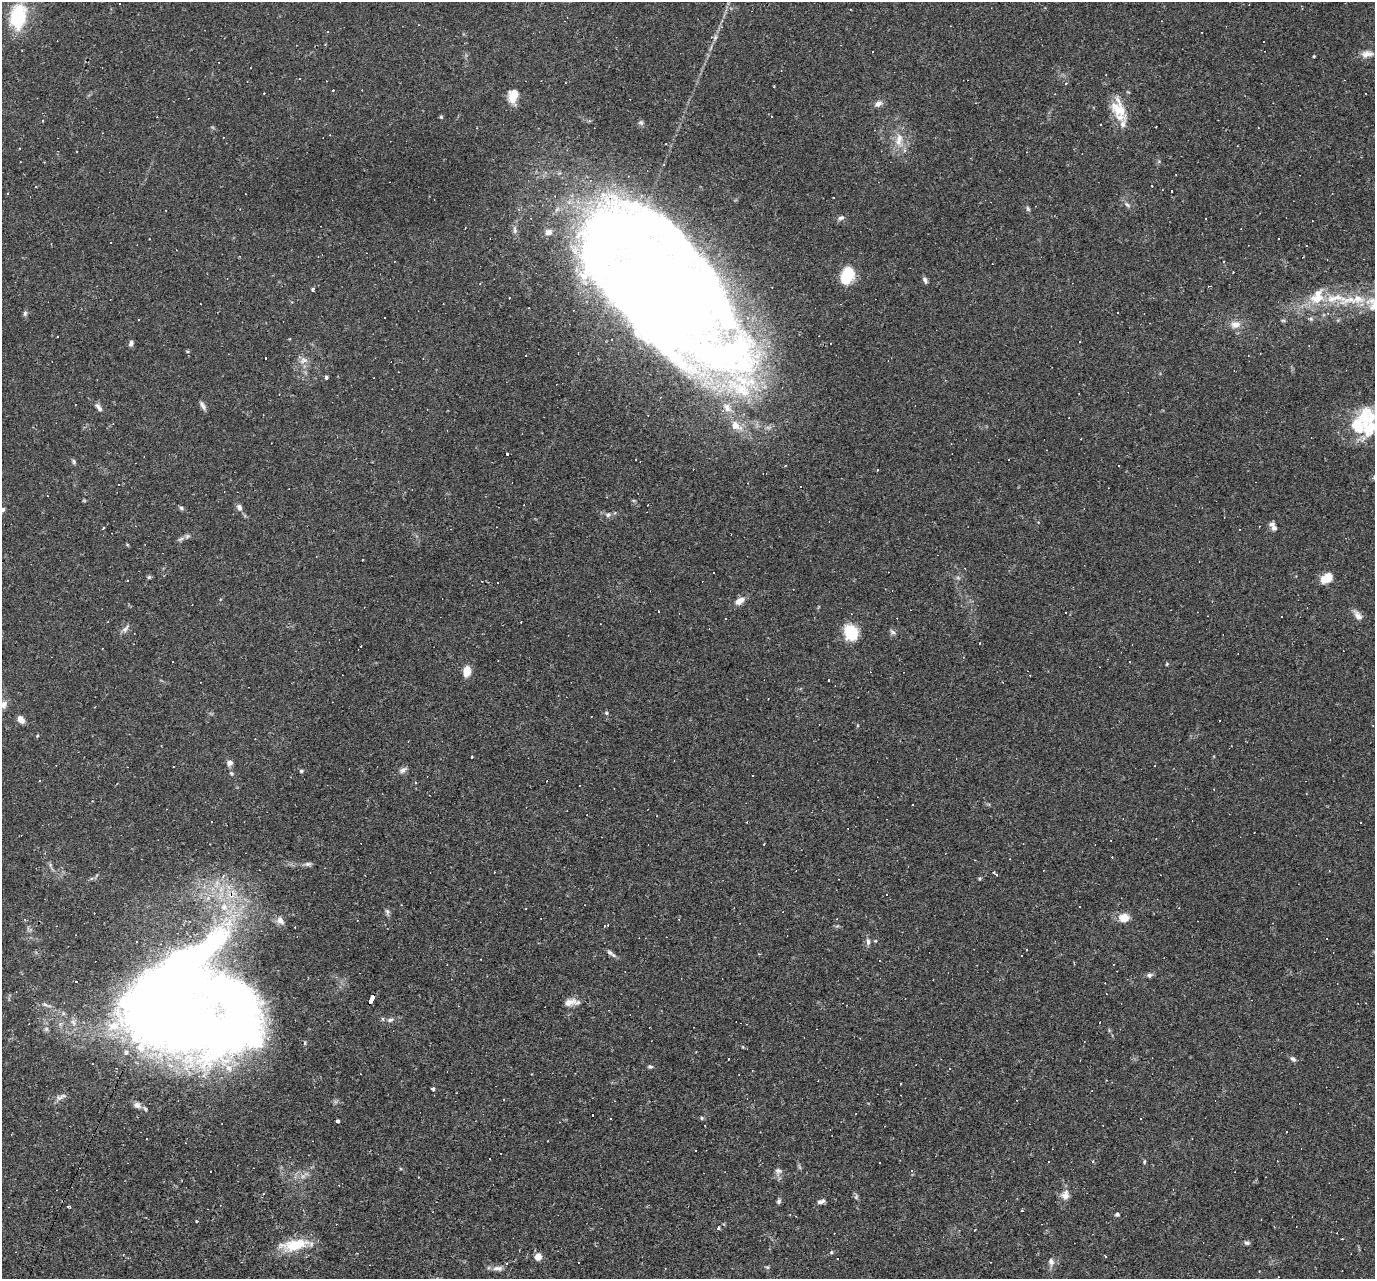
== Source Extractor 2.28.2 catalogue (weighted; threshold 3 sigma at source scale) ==
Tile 7 of 4 x 4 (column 3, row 2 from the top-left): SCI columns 2749-4121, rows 2822-4098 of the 5495 x 5510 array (HDU 1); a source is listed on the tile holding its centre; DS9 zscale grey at full resolution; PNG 1377 x 1281 px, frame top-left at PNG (2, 2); no overlay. Shown black and unused: <1% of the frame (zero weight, under 2 of 3 exposures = <1% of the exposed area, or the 3 px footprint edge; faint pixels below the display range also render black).
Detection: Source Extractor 2.28.2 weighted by HDU 2 'WHT'; one run over the whole footprint, this tile lists its part. Background 0.0261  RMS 0.0036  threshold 0.016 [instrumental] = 3 sigma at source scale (4.5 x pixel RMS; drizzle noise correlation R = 1.50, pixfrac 1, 0.05/0.05 arcsec/px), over >= 5 px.
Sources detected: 264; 2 too faint to see at this stretch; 10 inside a brighter object's white glare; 96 cosmic-ray / hot-pixel residue — not listed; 14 inside a brighter listed object's ellipse — not listed separately; the other 142 listed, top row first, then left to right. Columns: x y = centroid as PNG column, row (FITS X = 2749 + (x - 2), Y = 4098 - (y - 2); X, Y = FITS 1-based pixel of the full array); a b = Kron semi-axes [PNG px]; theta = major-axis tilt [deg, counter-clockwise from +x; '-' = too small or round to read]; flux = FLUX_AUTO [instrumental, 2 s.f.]
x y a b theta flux
120 4 3 2 - 0.39
18 16 28 18 84 22
950 26 3 2 - 0.23
328 32 3 2 - 0.26
711 37 5 5 - 0.55
1264 41 3 2 - 0.45
872 52 3 2 - 0.26
1367 54 17 9 11 2.6
1314 56 4 3 - 0.31
333 90 3 3 - 0.58
512 98 15 8 -69 4.4
878 104 10 7 29 1.8
1119 110 30 15 -69 9.2
441 117 5 4 - 0.41
42 120 3 2 - 0.63
641 122 7 5 4 0.65
1156 127 3 2 - 0.38
899 139 21 9 83 4.7
44 162 2 2 - 0.26
36 187 3 2 - 0.25
7 193 3 3 - 0.39
1127 205 8 5 -44 0.87
1028 209 7 5 -70 0.64
841 218 9 6 19 1.1
1205 219 2 2 - 0.24
847 275 14 9 70 16
925 280 10 5 -68 0.88
661 285 156 73 -36 650
1209 286 5 2 - 0.29
313 289 4 3 - 0.89
509 298 2 2 - 0.29
1335 298 35 11 5 10
1117 312 3 3 - 0.47
25 313 7 5 75 0.73
1311 319 7 5 -7 0.66
1283 320 6 4 -1 0.45
1235 325 13 10 6 2.9
1080 341 2 2 - 0.22
131 343 8 5 71 1
526 356 3 2 - 0.37
303 360 12 9 24 2.2
326 377 5 4 - 0.63
203 406 11 5 -58 1.3
99 407 12 6 -52 1.3
727 408 16 9 -55 3.9
1365 421 42 14 86 13
736 426 19 11 -36 5.3
507 454 3 3 - 1.1
1009 459 2 2 - 0.23
74 462 7 4 -83 0.6
785 466 3 2 - 0.36
239 507 8 6 -72 1.4
181 508 6 5 - 0.63
3 509 5 4 - 0.79
608 515 8 6 12 1.1
1273 526 12 6 -62 1.6
187 536 7 5 22 0.89
149 577 5 5 - 0.56
1327 578 12 7 31 7.3
739 601 13 8 33 2.8
1282 616 3 2 - 0.38
1358 616 14 7 -52 2.3
725 619 3 2 - 0.41
108 621 3 2 - 0.24
521 622 3 2 - 0.34
125 629 12 6 53 1.4
851 632 16 12 -66 13
980 643 3 2 - 0.32
173 662 3 3 - 2.6
1167 664 5 3 - 0.32
467 671 10 7 78 4.9
4 705 11 7 81 1.9
606 713 5 4 - 0.49
21 719 7 5 -51 3.1
37 736 5 3 - 0.37
408 741 3 2 - 0.21
161 745 2 2 - 0.23
471 757 3 3 - 1.1
230 763 7 7 - 1.4
1155 765 3 2 - 0.37
403 770 9 6 33 1.4
301 771 4 4 - 0.52
231 773 7 4 -54 0.58
753 776 3 2 - 0.27
913 804 3 2 - 0.35
747 822 3 2 - 0.29
764 844 3 2 - 0.4
308 864 9 6 1 0.95
494 872 3 2 - 0.34
994 873 6 3 -44 1.3
223 876 7 5 86 1
887 894 3 3 - 5.3
224 907 12 11 - 4.8
387 912 9 5 -75 0.88
1124 918 8 6 6 6.2
280 920 11 8 -49 2.2
868 942 10 5 -89 1.1
1026 950 3 2 - 0.34
610 953 11 5 -40 1.1
1149 975 6 6 - 0.92
371 999 10 4 62 41
569 1002 19 9 17 2.8
46 1005 13 4 -20 1.2
167 1006 74 49 64 320
390 1020 8 5 11 0.93
73 1022 10 5 -63 1.3
46 1029 6 6 - 0.82
728 1059 3 3 - 0.79
1293 1059 8 5 -36 0.88
650 1067 6 5 - 0.6
229 1068 12 10 -72 3.5
532 1074 3 2 - 0.21
1106 1080 3 2 - 0.21
433 1089 4 3 - 1.9
61 1097 18 5 27 1.6
137 1105 10 7 -35 1.8
702 1118 5 3 - 0.39
338 1121 3 3 - 2
1286 1131 3 3 - 0.69
547 1141 3 2 - 0.34
695 1150 3 3 - 0.83
490 1159 3 3 - 2
1093 1161 4 2 - 0.27
880 1162 3 2 - 0.44
1144 1162 5 4 - 0.4
778 1171 11 9 -76 1.6
418 1177 3 3 - 0.27
1065 1195 13 11 81 2.7
856 1197 7 5 78 0.64
778 1201 7 5 85 0.74
819 1202 7 6 - 0.92
1022 1210 3 2 - 0.4
1117 1214 6 5 - 0.62
197 1221 3 3 - 1.5
718 1228 3 3 - 1.7
1247 1243 8 5 -10 0.75
295 1245 40 13 9 11
831 1252 5 4 - 0.46
538 1257 5 4 - 7.2
1051 1262 11 7 -78 1.7
767 1267 6 4 -19 0.47
498 1268 15 6 -1 1.8
Overlapping masked pixels (flux is a lower limit): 3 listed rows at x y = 661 285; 371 999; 167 1006
Isophote crosses this tile's border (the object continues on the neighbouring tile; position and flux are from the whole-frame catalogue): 2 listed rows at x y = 18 16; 3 509
Unlisted compact peaks at least as high as the median listed source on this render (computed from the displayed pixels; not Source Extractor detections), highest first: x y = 893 632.